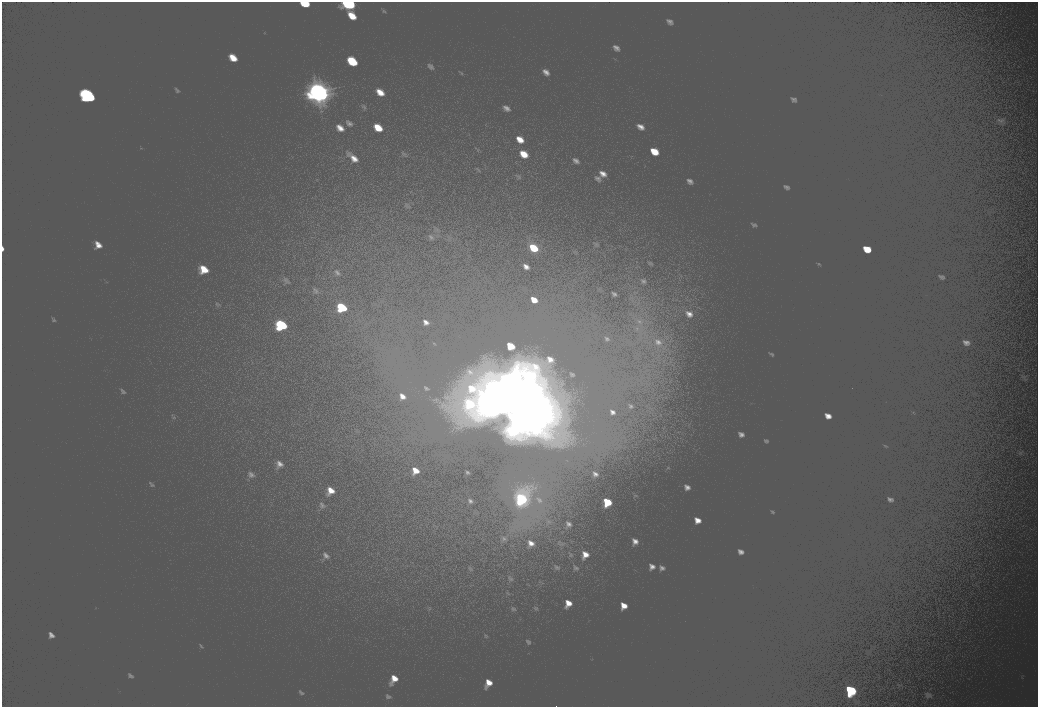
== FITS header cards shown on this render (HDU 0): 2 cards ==
NAXIS1  =                 2072
NAXIS2  =                 1410

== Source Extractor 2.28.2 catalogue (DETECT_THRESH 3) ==
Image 2072 x 1410 px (HDU 0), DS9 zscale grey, zoomed out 1/2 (1 PNG px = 2 x 2 image px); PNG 1040 x 709 px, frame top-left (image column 1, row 1410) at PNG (2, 2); no overlay
Background 100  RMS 30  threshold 90.4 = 3 sigma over >= 5 px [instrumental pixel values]
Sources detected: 14; all 14 listed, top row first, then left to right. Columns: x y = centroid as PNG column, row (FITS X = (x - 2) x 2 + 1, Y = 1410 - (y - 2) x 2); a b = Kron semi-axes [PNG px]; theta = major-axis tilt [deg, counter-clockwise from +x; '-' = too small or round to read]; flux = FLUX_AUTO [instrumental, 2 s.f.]
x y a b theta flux
305 3 6 4 -6 11000
349 4 13 8 -10 37000
352 61 10 4 -42 18000
319 92 22 16 -35 140000
88 96 14 10 -45 58000
533 247 7 4 -38 13000
341 307 11 7 -42 27000
281 325 12 8 -40 38000
493 395 19 16 -34 170000
484 399 13 11 -41 66000
521 401 34 26 33 470000
521 499 12 9 -37 43000
607 502 6 5 - 13000
850 690 11 8 -25 36000
At the frame edge (FLAGS 8, measured only in part): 2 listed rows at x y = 305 3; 349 4